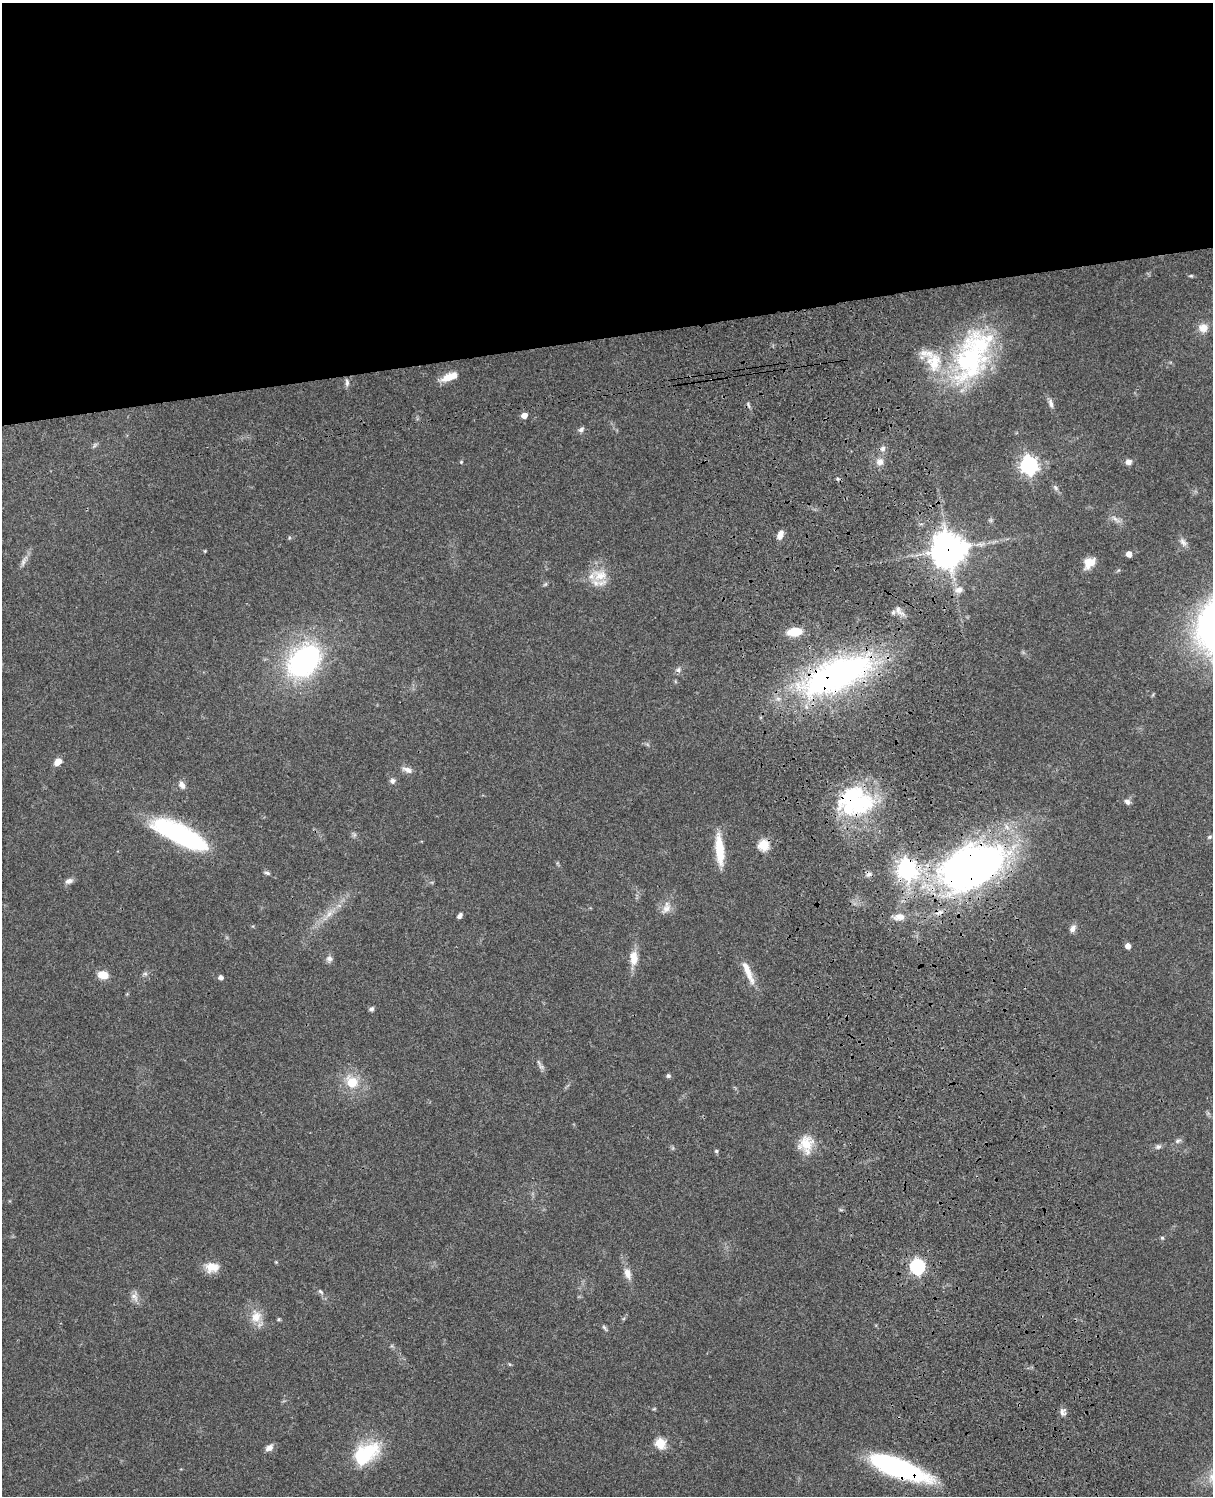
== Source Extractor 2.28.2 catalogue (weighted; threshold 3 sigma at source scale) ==
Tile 2 of 4 x 3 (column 2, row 1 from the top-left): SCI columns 1331-2541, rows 3266-4759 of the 5081 x 4925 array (HDU 1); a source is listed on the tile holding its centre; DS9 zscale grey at full resolution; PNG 1215 x 1498 px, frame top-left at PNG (2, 3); no overlay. Shown black and unused: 23% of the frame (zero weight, under 3 of 4 exposures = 6% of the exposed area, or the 3 px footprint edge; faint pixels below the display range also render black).
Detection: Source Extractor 2.28.2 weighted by HDU 2 'WHT'; one run over the whole footprint, this tile lists its part. Background 0.0771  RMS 0.0058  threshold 0.026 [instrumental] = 3 sigma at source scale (4.5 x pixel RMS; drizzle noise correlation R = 1.50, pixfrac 1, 0.05/0.05 arcsec/px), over >= 5 px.
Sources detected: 88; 1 inside a brighter object's white glare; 2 cosmic-ray / hot-pixel residue — not listed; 3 inside a brighter listed object's ellipse — not listed separately; the other 82 listed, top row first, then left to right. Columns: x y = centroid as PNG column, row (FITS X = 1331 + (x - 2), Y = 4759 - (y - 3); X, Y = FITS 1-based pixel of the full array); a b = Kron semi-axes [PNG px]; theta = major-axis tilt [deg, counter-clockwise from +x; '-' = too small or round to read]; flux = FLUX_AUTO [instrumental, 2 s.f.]
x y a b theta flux
1191 276 7 3 8 0.78
1203 328 12 11 - 5.8
972 356 73 38 64 97
449 377 19 7 21 9.1
347 382 12 5 -86 1.9
1051 404 13 5 -74 2.3
524 415 5 5 - 5.3
581 429 8 6 28 1.8
95 445 8 4 53 1
883 449 7 6 - 2.2
461 462 5 4 - 0.67
880 462 10 9 - 3.8
1128 462 7 6 - 2.7
1029 465 7 7 - 250
1055 488 10 5 -50 1.6
1115 519 17 5 -37 2.7
991 520 7 4 -90 1
780 535 9 6 69 4.1
1183 542 13 7 -54 2.8
948 549 12 12 - 940
205 551 4 4 - 0.54
1129 554 4 4 - 5.3
24 561 18 6 61 2.9
1089 563 15 11 43 7.2
600 575 25 16 -1 13
545 584 7 4 44 0.89
959 590 10 8 21 3.8
899 611 16 7 -46 3.1
794 632 13 7 7 15
304 661 36 24 43 120
678 670 8 7 - 1.8
836 675 93 35 23 180
58 762 8 6 38 5
407 770 15 7 -20 3.2
393 781 7 7 - 1.8
182 785 10 7 -59 2.9
1127 802 8 6 -33 2.1
854 804 51 26 4 60
176 833 50 21 -25 77
1209 837 7 4 27 0.86
763 845 5 5 - 41
719 850 36 9 -85 16
971 867 64 37 24 330
907 869 8 7 - 330
267 873 8 4 -19 1.2
69 881 11 7 19 2.4
666 908 17 9 46 4.7
329 914 14 6 50 4.5
460 916 7 5 51 1.9
900 917 15 8 6 5.3
1073 929 9 7 57 2.7
1128 946 4 4 - 4.1
634 958 21 11 -90 7.4
329 959 8 8 - 2.3
748 972 36 8 -67 8.7
145 974 7 4 -1 1.1
103 975 10 7 -15 8
221 978 5 4 - 2.3
371 1009 6 5 - 1.5
541 1067 9 6 -29 1.8
668 1076 6 5 - 1.2
352 1082 9 8 - 15
1178 1141 9 5 18 1.6
806 1144 23 19 88 12
1158 1147 8 7 - 1.6
716 1151 5 4 - 0.98
1162 1238 5 4 - 0.75
276 1262 4 4 - 0.53
917 1266 6 6 - 130
212 1267 18 12 -1 7.5
627 1273 15 8 -73 4.8
320 1292 9 5 -41 1.4
134 1296 15 9 -83 3.6
256 1317 18 14 85 8.6
279 1319 6 3 71 0.62
604 1328 11 4 -52 1.1
654 1409 6 3 19 0.57
1063 1412 10 8 74 2.5
660 1443 6 5 - 33
269 1448 11 7 40 3
365 1454 35 20 35 35
898 1468 57 16 -21 100
Overlapping masked pixels (flux is a lower limit): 7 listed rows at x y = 948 549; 836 675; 854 804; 763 845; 971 867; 907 869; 898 1468
Isophote crosses this tile's border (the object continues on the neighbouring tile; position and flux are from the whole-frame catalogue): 1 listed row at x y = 365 1454